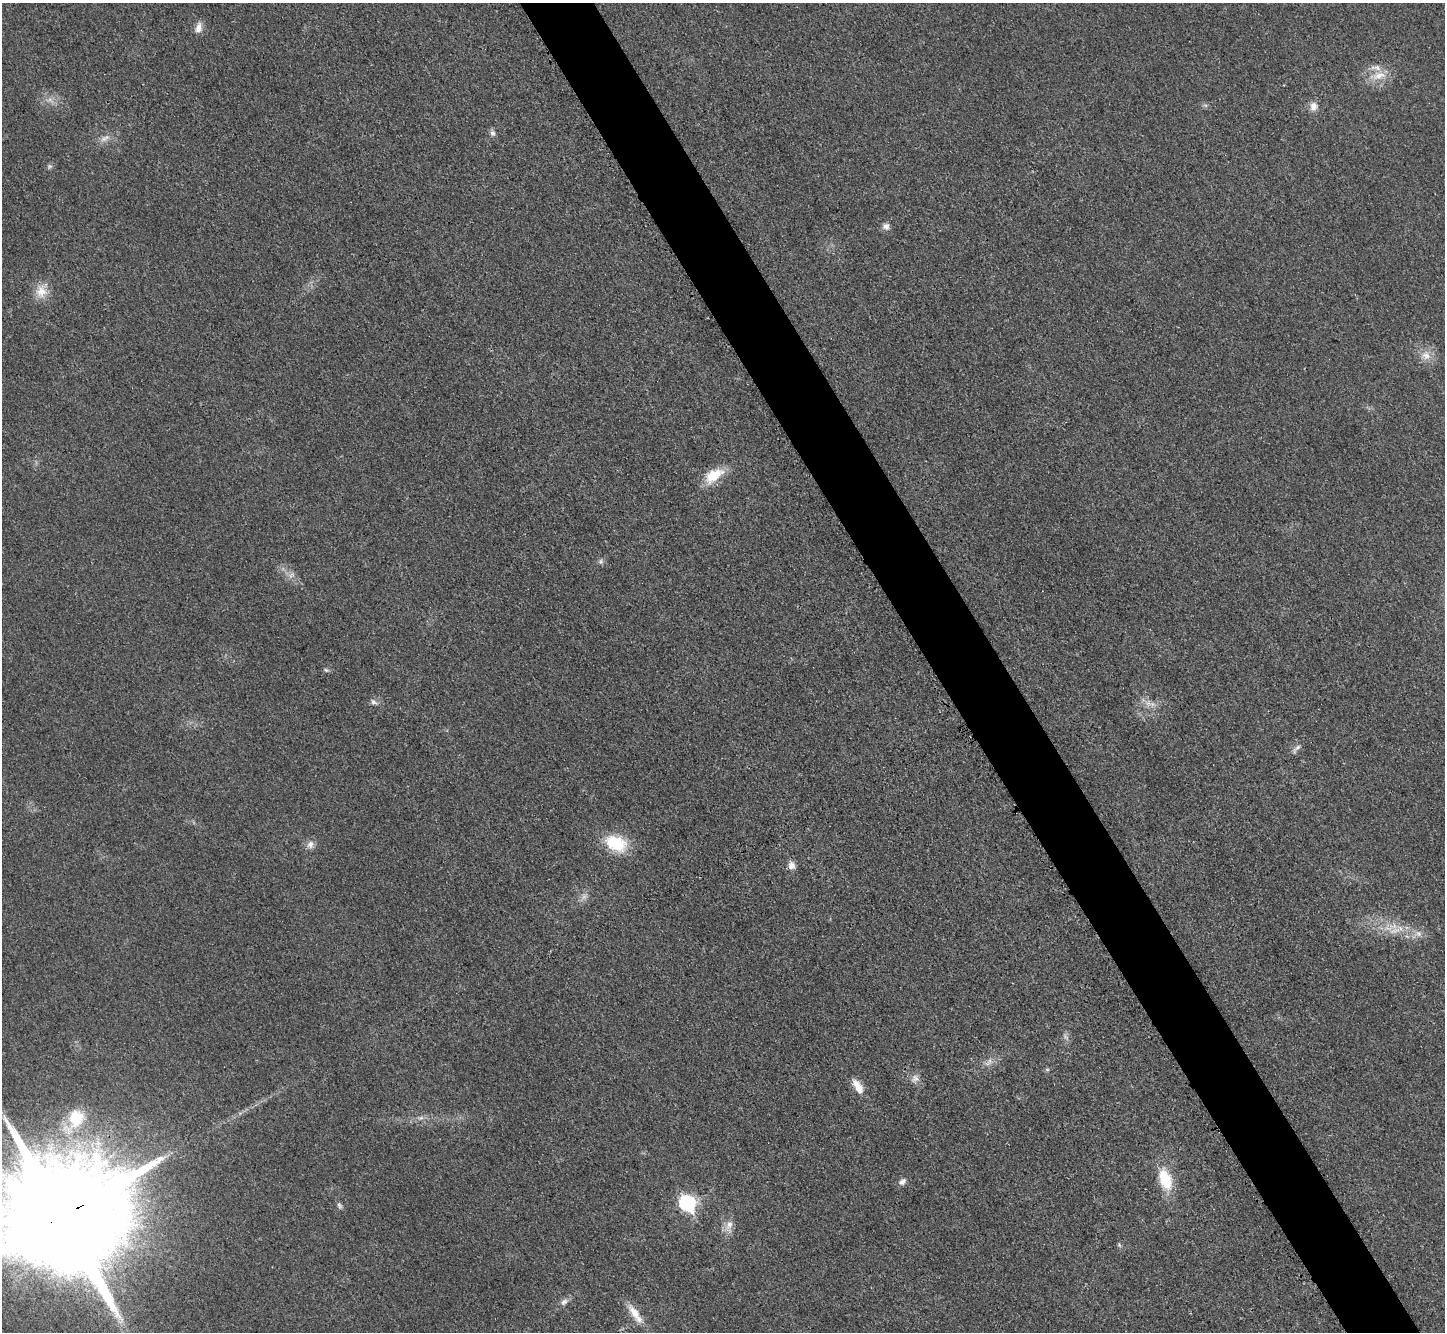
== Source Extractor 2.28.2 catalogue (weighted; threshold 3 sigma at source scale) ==
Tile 6 of 4 x 4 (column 2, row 2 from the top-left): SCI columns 1462-2904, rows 2964-4293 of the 5798 x 5788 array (HDU 1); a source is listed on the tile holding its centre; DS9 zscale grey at full resolution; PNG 1447 x 1334 px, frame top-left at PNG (2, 3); no overlay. Shown black and unused: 5% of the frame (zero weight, under 3 of 4 exposures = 1% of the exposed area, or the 3 px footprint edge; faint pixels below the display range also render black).
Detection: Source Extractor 2.28.2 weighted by HDU 2 'WHT'; one run over the whole footprint, this tile lists its part. Background 0.0298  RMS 0.0057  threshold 0.0259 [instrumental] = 3 sigma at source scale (4.5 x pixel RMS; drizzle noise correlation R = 1.50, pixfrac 1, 0.05/0.05 arcsec/px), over >= 5 px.
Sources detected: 38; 2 too faint to see at this stretch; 1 inside a brighter object's white glare — not listed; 1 inside a brighter listed object's ellipse — not listed separately; the other 34 listed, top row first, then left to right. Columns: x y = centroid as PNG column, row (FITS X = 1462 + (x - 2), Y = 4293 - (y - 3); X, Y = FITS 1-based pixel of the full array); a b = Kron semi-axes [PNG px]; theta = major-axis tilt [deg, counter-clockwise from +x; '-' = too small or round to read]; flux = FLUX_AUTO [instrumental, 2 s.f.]
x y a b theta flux
198 28 15 8 79 4.1
1379 76 21 9 16 7.9
1313 106 11 10 - 4.1
493 133 8 7 - 1.9
106 137 8 5 31 2.2
49 166 7 5 -10 1.2
886 226 9 9 - 2.6
41 291 20 14 66 8.7
1426 355 13 11 -56 5.8
714 475 27 14 33 14
601 562 7 6 - 1.5
291 575 9 6 25 2.2
326 670 7 4 -44 0.93
373 702 10 6 -34 1.9
1148 703 9 6 -18 3.1
1297 748 17 4 46 2.2
616 843 22 15 -23 27
310 844 11 9 68 3.3
792 865 10 9 - 3.4
1395 930 19 7 19 6.5
1418 933 9 8 - 3.1
915 1078 12 9 45 3.3
858 1087 20 9 -58 7.4
76 1118 25 20 70 22
421 1118 9 4 8 1.7
1165 1179 20 11 -71 23
902 1182 10 7 40 2.5
687 1203 8 7 - 110
339 1206 10 5 -61 1.5
62 1216 33 29 19 27000
729 1224 12 9 63 4.5
1119 1245 6 4 -46 0.86
564 1302 10 7 34 2.5
635 1314 31 9 -56 9
Overlapping masked pixels (flux is a lower limit): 1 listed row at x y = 62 1216
Isophote crosses this tile's border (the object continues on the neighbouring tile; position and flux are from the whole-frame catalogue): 1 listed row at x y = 62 1216